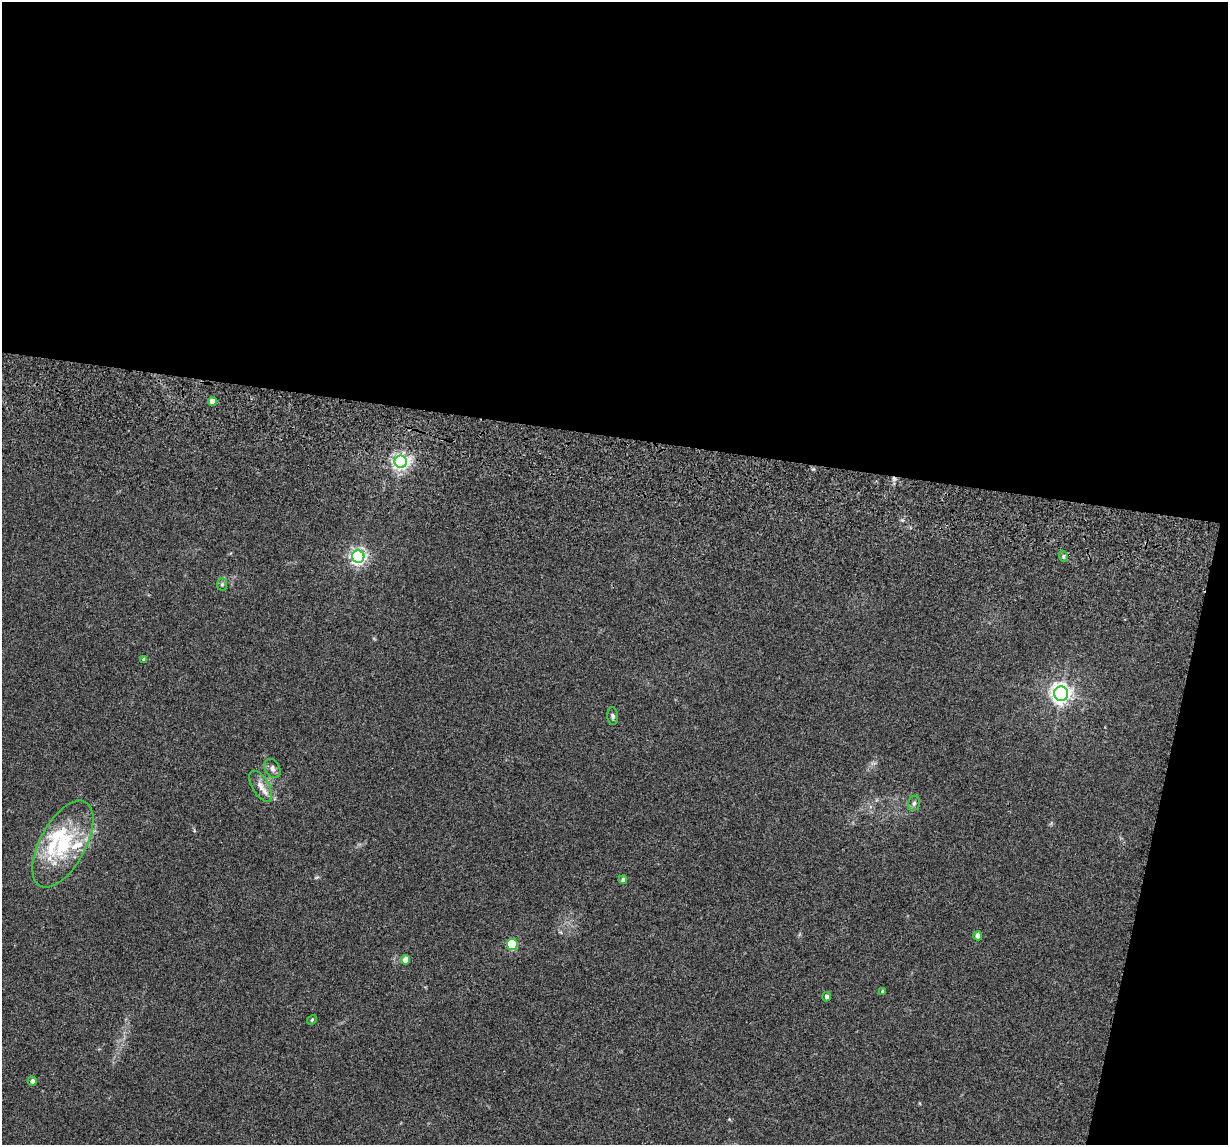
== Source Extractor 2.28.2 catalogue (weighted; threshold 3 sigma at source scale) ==
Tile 4 of 4 x 4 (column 4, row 1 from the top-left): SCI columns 3713-4938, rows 3666-4808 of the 4974 x 5163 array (HDU 1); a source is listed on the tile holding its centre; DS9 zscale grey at full resolution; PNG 1230 x 1147 px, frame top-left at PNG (2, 2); each listed source drawn as its Kron ellipse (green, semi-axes under 4 px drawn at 4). Shown black and unused: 41% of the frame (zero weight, under 3 of 5 exposures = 6% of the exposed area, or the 3 px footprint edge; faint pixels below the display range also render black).
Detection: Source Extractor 2.28.2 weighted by HDU 2 'WHT'; one run over the whole footprint, this tile lists its part. Background 0.0377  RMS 0.0053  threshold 0.0237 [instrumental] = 3 sigma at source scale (4.5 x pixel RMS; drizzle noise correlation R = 1.50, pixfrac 1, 0.05/0.05 arcsec/px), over >= 5 px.
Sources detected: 23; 3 inside a brighter listed object's ellipse — not listed separately; the other 20 listed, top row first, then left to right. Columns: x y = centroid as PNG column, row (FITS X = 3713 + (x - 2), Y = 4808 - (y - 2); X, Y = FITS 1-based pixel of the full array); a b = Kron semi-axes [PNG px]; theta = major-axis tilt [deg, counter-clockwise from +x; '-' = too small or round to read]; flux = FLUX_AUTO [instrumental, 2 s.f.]
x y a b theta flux
212 401 4 4 - 3.9
401 462 6 6 - 190
1063 556 6 3 -72 0.72
358 557 6 6 - 160
222 584 6 5 - 0.82
144 659 4 4 - 0.83
1061 694 7 7 - 280
613 716 9 5 -83 1.1
272 769 10 7 -60 2.1
261 786 17 8 -60 4.3
914 803 7 5 75 1.3
63 844 48 22 61 35
623 880 4 4 - 1.2
978 936 4 4 - 3
512 944 5 5 - 30
406 960 5 4 - 5
883 991 4 3 - 0.85
826 997 5 4 - 1.4
312 1020 5 4 - 0.63
32 1081 4 4 - 1.8